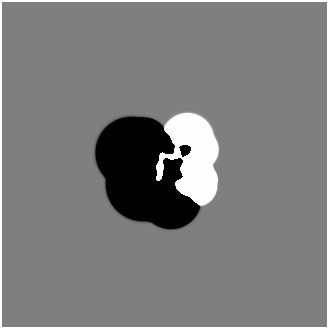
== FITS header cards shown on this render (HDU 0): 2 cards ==
NAXIS1  =                  325 /
NAXIS2  =                  325 /

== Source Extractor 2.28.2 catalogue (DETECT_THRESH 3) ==
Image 325 x 325 px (HDU 0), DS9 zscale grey, 1 PNG px = 1 image px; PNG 329 x 329 px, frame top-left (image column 1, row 325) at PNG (2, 2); no overlay
Background 0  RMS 1.9e-43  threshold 5.68e-43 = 3 sigma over >= 5 px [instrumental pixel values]
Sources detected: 4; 2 with non-positive FLUX_AUTO (blend fragments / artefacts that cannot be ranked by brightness) are not listed; the other 2 listed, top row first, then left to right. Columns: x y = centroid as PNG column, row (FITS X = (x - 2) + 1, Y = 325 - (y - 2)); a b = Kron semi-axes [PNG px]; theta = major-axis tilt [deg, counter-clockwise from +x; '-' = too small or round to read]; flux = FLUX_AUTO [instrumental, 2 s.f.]
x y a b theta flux
160 166 14 5 83 1.4e+04
13 315 27 26 - 2.0e-08
At the frame edge (FLAGS 8, measured only in part): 1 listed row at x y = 13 315
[2 non-positive-flux detections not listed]